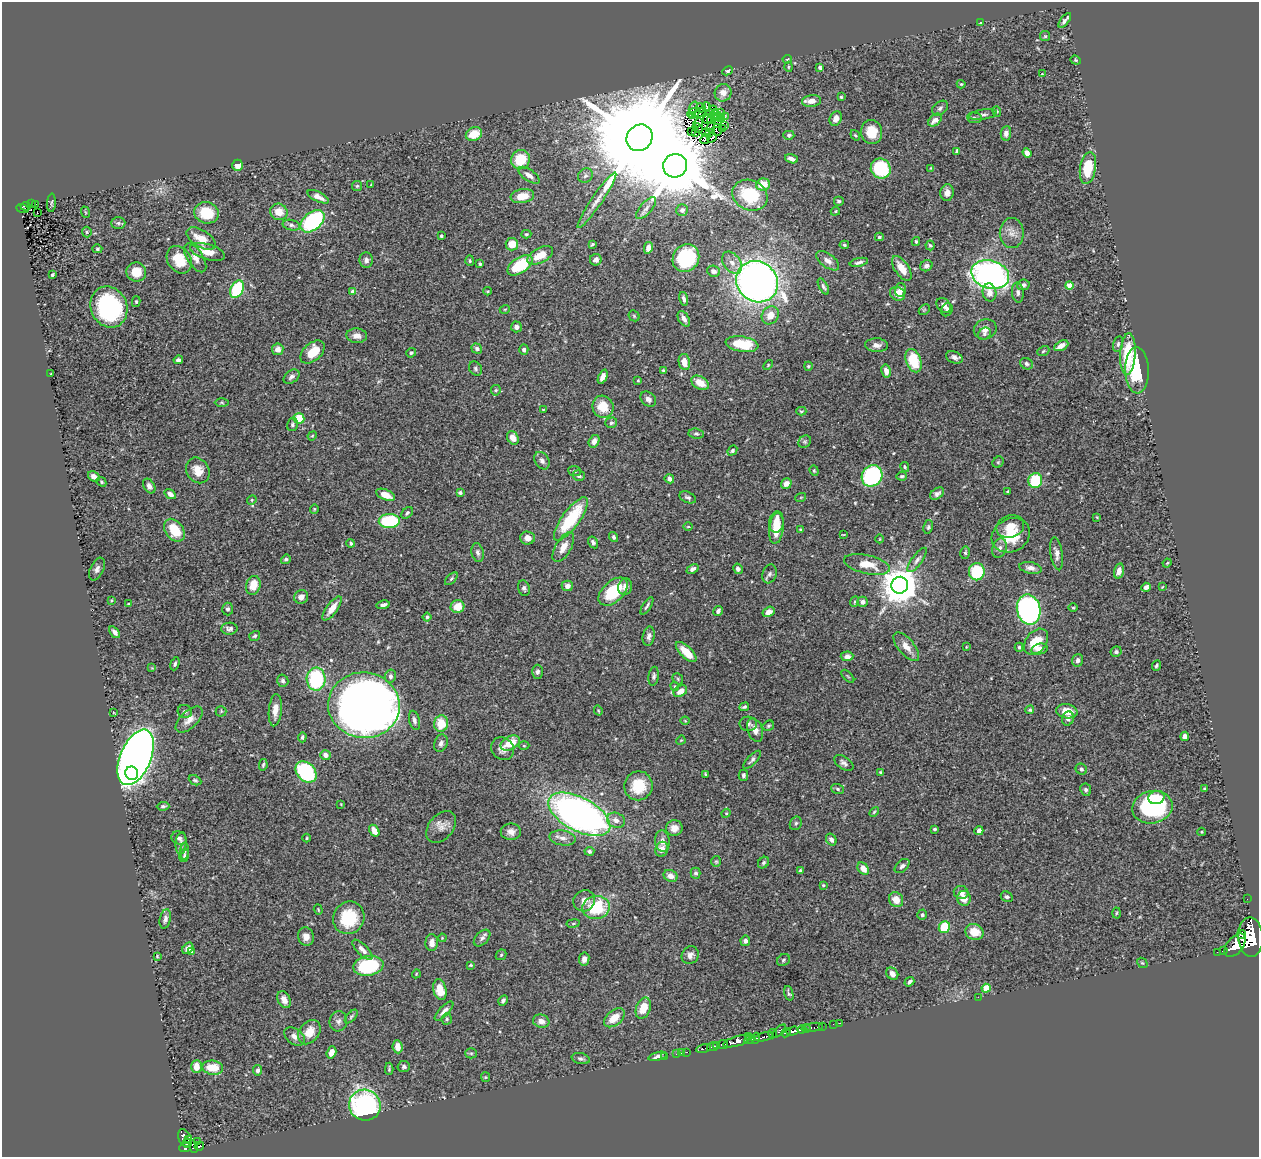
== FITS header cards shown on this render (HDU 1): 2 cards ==
NAXIS1  =                 1257
NAXIS2  =                 1155

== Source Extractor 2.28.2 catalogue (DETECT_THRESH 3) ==
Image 1257 x 1155 px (HDU 1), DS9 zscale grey, 1 PNG px = 1 image px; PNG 1261 x 1159 px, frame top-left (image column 1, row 1155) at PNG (2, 2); each listed source drawn as its Kron ellipse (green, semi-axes under 4 px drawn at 4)
Background 0.454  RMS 0.024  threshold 0.0723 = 3 sigma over >= 5 px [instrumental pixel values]
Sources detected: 464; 1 with non-positive FLUX_AUTO (blend fragments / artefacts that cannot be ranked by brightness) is neither listed nor drawn; the other 463 listed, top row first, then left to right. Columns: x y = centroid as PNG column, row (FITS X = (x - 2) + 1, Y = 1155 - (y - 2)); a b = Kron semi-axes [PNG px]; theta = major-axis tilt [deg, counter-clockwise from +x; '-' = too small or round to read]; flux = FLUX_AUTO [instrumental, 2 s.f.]
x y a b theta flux
1065 20 9 3 52 5.3
981 23 3 2 - 1.3
1045 36 5 5 - 2
787 59 5 3 - 2
1076 60 5 4 - 1.7
788 67 5 3 - 1.5
820 68 4 3 - 3
727 71 5 4 - 2.5
1042 74 4 4 - 1.3
961 84 4 4 - 1.7
723 93 9 8 - 13
841 97 3 3 - 2
811 101 10 6 7 12
707 107 5 3 - 6.2
693 108 7 3 71 2.9
701 108 5 2 - 0.32
940 108 9 6 39 4.9
713 110 5 2 - 0.21
997 111 5 4 - 2
694 113 7 2 24 0.71
699 113 7 3 31 2.4
711 113 5 3 - 1.3
721 113 4 2 - 3.8
717 115 7 2 -52 2
983 115 14 5 10 5.5
693 116 4 3 - 0.84
726 116 3 2 - 1
721 118 4 3 - 2.1
836 118 7 6 - 12
974 118 7 5 -5 3.5
707 119 5 2 - 1.9
935 120 8 5 41 12
710 121 3 2 - 0.43
718 121 3 2 - 1.2
698 123 5 3 - 3.4
725 125 3 2 - 2.3
711 127 5 4 - 2.5
698 128 5 2 - 1.5
723 128 3 2 - 1.5
717 131 4 2 - 0.8
692 132 2 2 - 1.5
695 132 3 2 - 1.8
705 132 4 2 - 1.1
872 132 12 10 -79 32
709 133 3 2 - 1.9
1006 133 7 5 82 7.7
474 134 8 6 24 31
789 135 5 4 - 3.4
855 135 6 3 -53 1.9
640 138 14 12 50 61000
712 138 5 2 - 2.3
705 139 5 2 - 2.7
957 151 4 3 - 6.9
1027 153 5 4 - 8
791 159 7 3 -19 7.2
521 160 10 9 - 49
238 165 6 5 - 15
675 166 12 11 - 21000
931 168 4 4 - 1.3
1088 168 16 8 80 56
881 169 10 9 - 110
529 175 12 5 -35 11
585 176 8 6 40 4.5
371 185 4 3 - 1.6
763 185 7 6 - 26
357 186 5 5 - 2.5
947 193 8 6 83 11
750 195 18 15 -24 80
522 196 12 7 9 25
318 197 11 5 -25 11
597 200 33 5 56 17
839 201 5 5 - 3.5
51 203 9 3 87 2.2
31 204 3 2 - 9.3
35 204 2 2 - 0.92
26 206 5 3 - 19
22 208 6 4 -18 27
646 208 13 6 49 7.2
682 210 6 5 - 4.8
835 211 5 4 - 1.9
85 212 6 3 -70 1.5
279 212 9 8 - 20
37 213 2 2 - 1.1
206 213 12 10 -17 48
312 221 14 8 41 160
118 223 7 6 - 3.9
291 225 9 5 -13 4.8
87 232 5 4 - 2.3
1012 233 15 12 -89 15
526 234 5 4 - 2.4
441 236 4 3 - 2.7
879 237 4 3 - 2.6
201 239 16 8 -32 26
916 241 4 3 - 2.6
512 244 6 6 - 27
592 244 4 3 - 2.1
844 245 5 4 - 2.6
930 245 5 4 - 2.6
648 248 6 4 78 8.4
97 249 5 4 - 2.6
207 252 18 7 -17 20
540 255 14 7 28 27
195 258 16 8 -57 12
686 258 14 13 - 110
179 260 15 11 -55 37
366 260 8 6 -82 6.9
596 260 6 5 - 7.9
470 261 5 4 - 2.4
828 261 13 6 -37 9.3
859 262 9 4 12 5.5
732 263 12 8 -53 10
480 264 4 3 - 2.1
520 265 14 7 33 77
926 266 6 5 - 5.7
902 268 14 7 -56 29
714 271 6 5 - 6.5
136 272 10 9 - 24
990 274 19 14 -16 530
52 275 3 3 - 3
757 282 22 19 -43 1100
1023 285 6 5 - 5.1
1069 286 4 4 - 25
823 287 9 4 -62 3.7
237 289 9 6 61 110
900 290 7 5 76 9.5
353 291 4 4 - 11
488 291 4 4 - 1.8
989 292 9 7 -79 13
1018 292 10 6 -85 5.3
898 294 8 6 -32 19
684 299 7 3 -73 4.4
136 302 5 4 - 2.3
944 305 8 6 -49 6.9
109 307 21 18 -66 190
505 309 5 3 - 1.4
924 310 6 4 44 1.9
947 310 7 5 66 5.6
770 315 9 8 - 19
634 316 6 5 - 2.1
684 319 8 5 -59 7.9
516 327 5 5 - 5.7
985 329 11 10 - 11
984 334 7 5 40 4.1
357 336 10 7 -3 11
742 344 16 7 -9 64
1118 344 8 5 76 3.7
876 345 11 7 -2 8.9
1061 346 8 4 27 11
278 349 6 6 - 10
477 349 5 4 - 3.5
524 350 5 4 - 3.8
1043 351 6 4 24 2.3
312 352 14 9 41 33
411 353 5 4 - 2.8
1128 354 21 7 87 79
954 357 9 5 -22 7
178 360 5 3 - 4.5
913 361 12 7 -71 54
684 362 8 5 -79 19
1026 364 6 5 - 3.9
768 365 6 3 47 1.7
808 366 4 4 - 2.5
475 369 7 6 - 3.7
663 370 4 4 - 2.6
1137 370 23 12 -88 77
886 371 6 5 - 11
51 374 3 2 - 1.3
291 377 9 6 39 6.2
603 377 7 4 67 9.4
638 381 3 2 - 1.5
700 383 9 6 -30 21
496 390 5 5 - 2.4
648 399 9 6 -45 6.5
222 403 7 4 -1 2.1
603 407 11 10 - 32
543 410 4 2 - 1.1
801 411 5 4 - 2.2
299 418 5 5 - 44
611 423 6 5 - 3.4
292 424 7 5 77 3.6
696 434 7 5 -6 2.9
312 436 5 3 - 1.5
513 438 7 5 -62 14
594 441 6 5 - 8.8
805 442 7 5 44 3
732 450 5 4 - 3.3
542 461 9 6 -56 7.2
998 462 6 5 - 2.2
905 467 5 3 - 2
198 470 13 11 -58 22
575 471 6 5 - 3.4
814 471 5 4 - 2
94 476 6 4 -29 8.1
579 476 6 5 - 4.2
872 476 11 9 51 170
902 476 5 3 - 2.7
669 479 5 4 - 6.8
1035 480 7 6 - 79
101 482 5 4 - 2.6
786 484 5 5 - 11
149 486 8 5 -58 6.9
1007 491 4 2 - 1.3
460 493 4 3 - 3.3
170 494 6 4 -34 6.1
937 494 8 5 34 5.5
386 495 10 5 -23 19
688 497 9 5 -23 4
801 497 5 3 - 1.3
252 500 5 4 - 2.1
314 509 4 4 - 1.6
407 513 7 4 46 2.9
1097 517 4 3 - 1.6
571 519 26 8 54 94
389 521 10 7 2 120
776 522 11 7 84 19
688 527 5 3 - 1.5
928 527 7 4 80 2.9
1010 527 14 11 19 22
776 528 15 7 83 33
800 529 4 3 - 1.8
174 530 12 8 -53 47
843 535 3 2 - 1.1
1011 535 20 16 28 50
614 537 5 4 - 4.6
527 538 7 6 - 12
880 539 4 3 - 1.1
593 542 6 4 -59 4
351 543 4 4 - 2.6
563 547 17 8 60 16
999 548 10 6 69 6.6
478 553 9 6 -77 5.2
965 553 6 5 - 2.6
1057 554 17 6 -81 9.3
286 559 5 4 - 2.9
917 560 15 5 54 5.8
1167 563 4 3 - 1.6
867 564 23 9 -13 31
1030 568 11 5 -11 8.9
97 569 12 6 65 6.7
693 569 6 4 23 6.4
738 569 5 4 - 4.5
1119 571 7 5 76 11
977 572 8 8 - 81
769 574 10 7 70 5
451 579 8 4 46 2.8
253 585 9 7 73 22
900 585 8 8 - 4500
567 586 5 5 - 8.6
625 587 8 7 - 9.9
1146 587 5 4 - 5.3
1162 587 4 3 - 1.2
524 588 8 6 -71 4.2
613 592 17 10 42 72
301 597 7 6 - 8.7
111 600 3 2 - 1.4
855 602 5 3 - 1.8
863 602 5 5 - 7.2
128 604 3 3 - 2.6
383 605 7 4 12 6.2
457 606 7 6 - 23
647 606 10 3 58 3.6
332 608 14 5 54 16
1073 608 4 3 - 1.6
228 609 6 5 - 3.7
1029 610 15 11 -78 480
718 611 5 4 - 4.8
768 612 6 5 - 11
427 617 4 4 - 2.3
229 629 8 6 2 5.3
115 632 7 4 -52 6.2
255 636 6 4 36 2.9
649 636 10 6 79 6.6
1036 642 14 10 51 37
906 647 17 8 -50 14
966 647 4 2 - 1.1
1019 647 4 4 - 2.7
1040 649 8 5 12 8.9
686 652 13 6 -44 29
1116 652 6 5 - 3.4
847 656 6 4 3 8.1
1078 660 6 5 - 6
175 664 7 4 70 3.6
1156 665 5 3 - 2.9
152 668 4 4 - 1.7
537 672 7 5 90 4.4
390 676 6 5 - 4.4
654 676 9 5 82 4
848 676 8 3 -45 1.8
316 679 11 9 -88 140
678 679 6 4 -49 2.3
283 681 6 5 - 4.1
675 686 4 4 - 2.4
680 691 7 5 32 15
364 705 36 33 -7 2200
744 707 5 3 - 3.2
275 710 16 6 85 16
598 710 5 3 - 1.5
1030 710 4 4 - 2.2
185 711 7 6 - 3.8
221 711 5 5 - 2.2
1067 711 11 7 -10 21
114 713 4 2 - 1.1
1068 718 7 6 - 4.9
189 720 17 8 43 14
414 720 10 5 -76 5.8
685 721 4 4 - 1.5
441 724 8 7 - 40
748 724 9 7 -4 4.3
768 726 6 5 - 2.3
755 730 12 7 -70 11
1185 736 4 4 - 7.5
302 737 5 4 - 2.9
681 740 5 3 - 1.5
441 743 9 6 70 5.8
510 743 10 6 29 31
524 746 5 3 - 1.7
502 749 12 10 -39 11
326 755 5 5 - 7.1
136 757 29 15 67 1800
752 760 11 4 46 4.7
844 763 11 6 -35 5.6
263 765 6 3 78 2.7
1081 769 6 5 - 3.5
306 772 12 9 -46 170
880 772 4 3 - 2.4
132 773 7 6 - 560
705 774 4 3 - 1.5
743 775 6 5 - 3.4
195 780 6 4 -26 2.7
638 786 14 14 - 48
838 789 6 5 - 3
1204 789 4 4 - 2
1086 790 6 5 - 4.4
1156 798 8 6 14 15
341 804 3 3 - 1.1
163 806 6 4 2 3.2
1152 807 20 16 13 210
874 812 6 3 45 2.1
726 813 5 4 - 1.8
579 814 34 16 -28 870
616 820 9 7 -22 10
796 823 7 5 60 3.6
441 827 18 12 50 14
674 828 8 8 - 12
935 829 4 3 - 2.4
374 831 6 4 -57 15
979 831 4 4 - 7
511 832 10 8 -2 10
1201 832 4 3 - 1.4
179 838 8 6 -24 5
306 838 4 3 - 1.6
563 838 13 7 -8 11
831 840 6 5 - 6.1
662 841 11 7 -87 10
181 843 11 5 85 5.9
662 849 7 6 - 14
184 851 8 3 86 2.4
589 851 5 4 - 3.4
184 855 6 4 73 2.7
716 861 5 5 - 2.3
763 863 6 5 - 2.6
902 866 9 5 42 4.8
863 869 7 5 -53 16
800 871 4 3 - 2.8
695 873 5 5 - 3.7
671 876 7 5 -26 12
823 885 4 4 - 2
961 892 7 6 - 8.9
1007 897 6 5 - 3.4
964 898 7 7 - 16
1247 899 2 2 - 6
896 900 8 7 - 20
584 901 11 10 - 14
596 907 14 11 8 86
318 910 5 4 - 1.8
1116 913 5 3 - 1.9
922 915 5 4 - 2.9
349 918 16 15 - 68
165 919 10 5 78 5.6
573 923 7 3 9 1.9
944 927 6 5 - 61
974 932 9 7 -24 25
1242 935 4 3 - 220
306 937 9 8 - 10
1250 937 20 12 -87 4500
442 938 4 3 - 1.3
482 938 10 6 45 5.7
745 941 5 5 - 5.5
432 943 8 6 89 13
1235 945 13 8 51 1300
188 948 6 5 - 6.6
362 950 13 5 -45 9.1
1224 951 4 3 - 70
192 952 4 3 - 5.7
1217 952 2 2 - 5.3
501 955 6 4 44 2.3
690 955 9 8 - 7.6
157 956 3 3 - 1.4
584 959 7 5 81 7.5
783 960 7 5 37 3
1142 963 6 4 -41 2.4
471 965 3 3 - 1.7
368 966 15 10 10 130
416 974 5 3 - 1.4
892 974 7 5 -49 8.8
909 982 5 3 - 3.9
986 988 4 4 - 50
440 990 11 6 -77 28
789 993 7 3 -72 2.8
978 997 2 2 - 3.1
284 1000 9 6 -65 9.3
503 1000 5 4 - 4.4
643 1008 11 7 69 30
444 1011 12 5 46 7.3
351 1017 8 4 48 2.6
614 1018 12 7 39 25
447 1019 6 5 - 3
338 1021 10 9 - 6.6
541 1021 8 6 -15 11
839 1023 3 2 - 6.5
833 1024 2 2 - 3
822 1026 2 2 - 4.6
814 1027 9 3 6 45
802 1029 4 4 - 300
806 1029 4 3 - 98
779 1031 8 4 43 160
792 1031 6 4 16 340
309 1032 13 10 53 24
786 1033 5 4 - 130
773 1034 5 3 - 100
748 1036 3 2 - 69
295 1037 11 7 -37 10
764 1037 9 3 14 100
756 1038 5 3 - 76
749 1039 5 3 - 150
737 1041 14 5 16 930
723 1044 5 3 - 180
717 1046 3 3 - 210
397 1047 6 5 - 13
712 1047 5 3 - 260
704 1049 7 3 13 110
331 1052 6 4 73 14
686 1052 3 2 - 8.8
471 1053 5 5 - 2.1
682 1053 3 2 - 7.9
676 1054 3 2 - 4.5
658 1056 9 4 14 6.2
665 1056 2 2 - 2.4
581 1059 9 5 -13 4.2
404 1066 6 5 - 3.8
196 1067 6 5 - 14
213 1068 10 7 -8 33
389 1069 6 3 87 2.3
257 1070 5 5 - 4.4
485 1077 5 4 - 1.7
365 1105 16 15 - 270
185 1139 10 6 -63 250
189 1139 3 3 - 65
198 1142 2 2 - 3.3
187 1143 4 4 - 140
199 1146 5 3 - 56
185 1147 6 4 23 220
193 1147 6 4 -76 89
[1 non-positive-flux detection neither listed nor drawn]